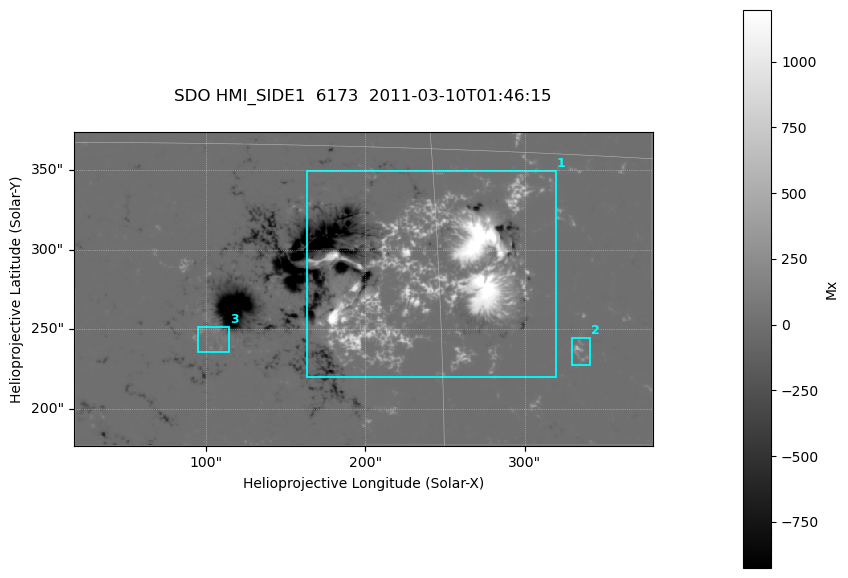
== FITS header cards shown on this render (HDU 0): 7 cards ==
TELESCOP= 'SDO     '           /
INSTRUME= 'HMI_SIDE1'          /
WAVELNTH=              6173.00 /
DATE-OBS= '2011-03-10T01:46:15.000' /
CTYPE1  = 'HPLN-TAN'           /
CTYPE2  = 'HPLT-TAN'           /
BUNIT   = 'Mx      '           /

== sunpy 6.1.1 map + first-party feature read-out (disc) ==
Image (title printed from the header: SDO HMI_SIDE1  6173  2011-03-10T01:46:15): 721 x 392 px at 0.504 arcsec/px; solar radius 966 arcsec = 1916 px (partial field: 2.4% of the solar disc is inside the frame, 99% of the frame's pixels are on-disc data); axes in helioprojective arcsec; data unit Mx (BUNIT, on the colour bar)
Orientation: file roll -179.9 deg (from PC/CROTA): ROTATED to solar-north-up (sunpy Map.rotate, bilinear) for analysis and display; everything below refers to the rotated frame; the empty margins the rotation leaves inside the frame are drawn grey
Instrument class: DISC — disc imager (sunpy class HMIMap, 6173 A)
Bright regions (active regions / flare kernels): reference = the on-disc median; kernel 7 px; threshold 5 sigma = 46.4 Mx over a disc level ~0.199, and >= 1.15x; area >= 282 px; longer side >= 5 px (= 2.5 arcsec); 3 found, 3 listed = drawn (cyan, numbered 1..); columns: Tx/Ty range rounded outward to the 2 arcsec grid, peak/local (2 s.f.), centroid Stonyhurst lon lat
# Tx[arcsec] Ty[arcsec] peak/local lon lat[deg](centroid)
1 162..320 220..350 7476 +15 +10
2 328..342 226..246 1787 +20 +7
3 94..114 236..252 668 +6 +7